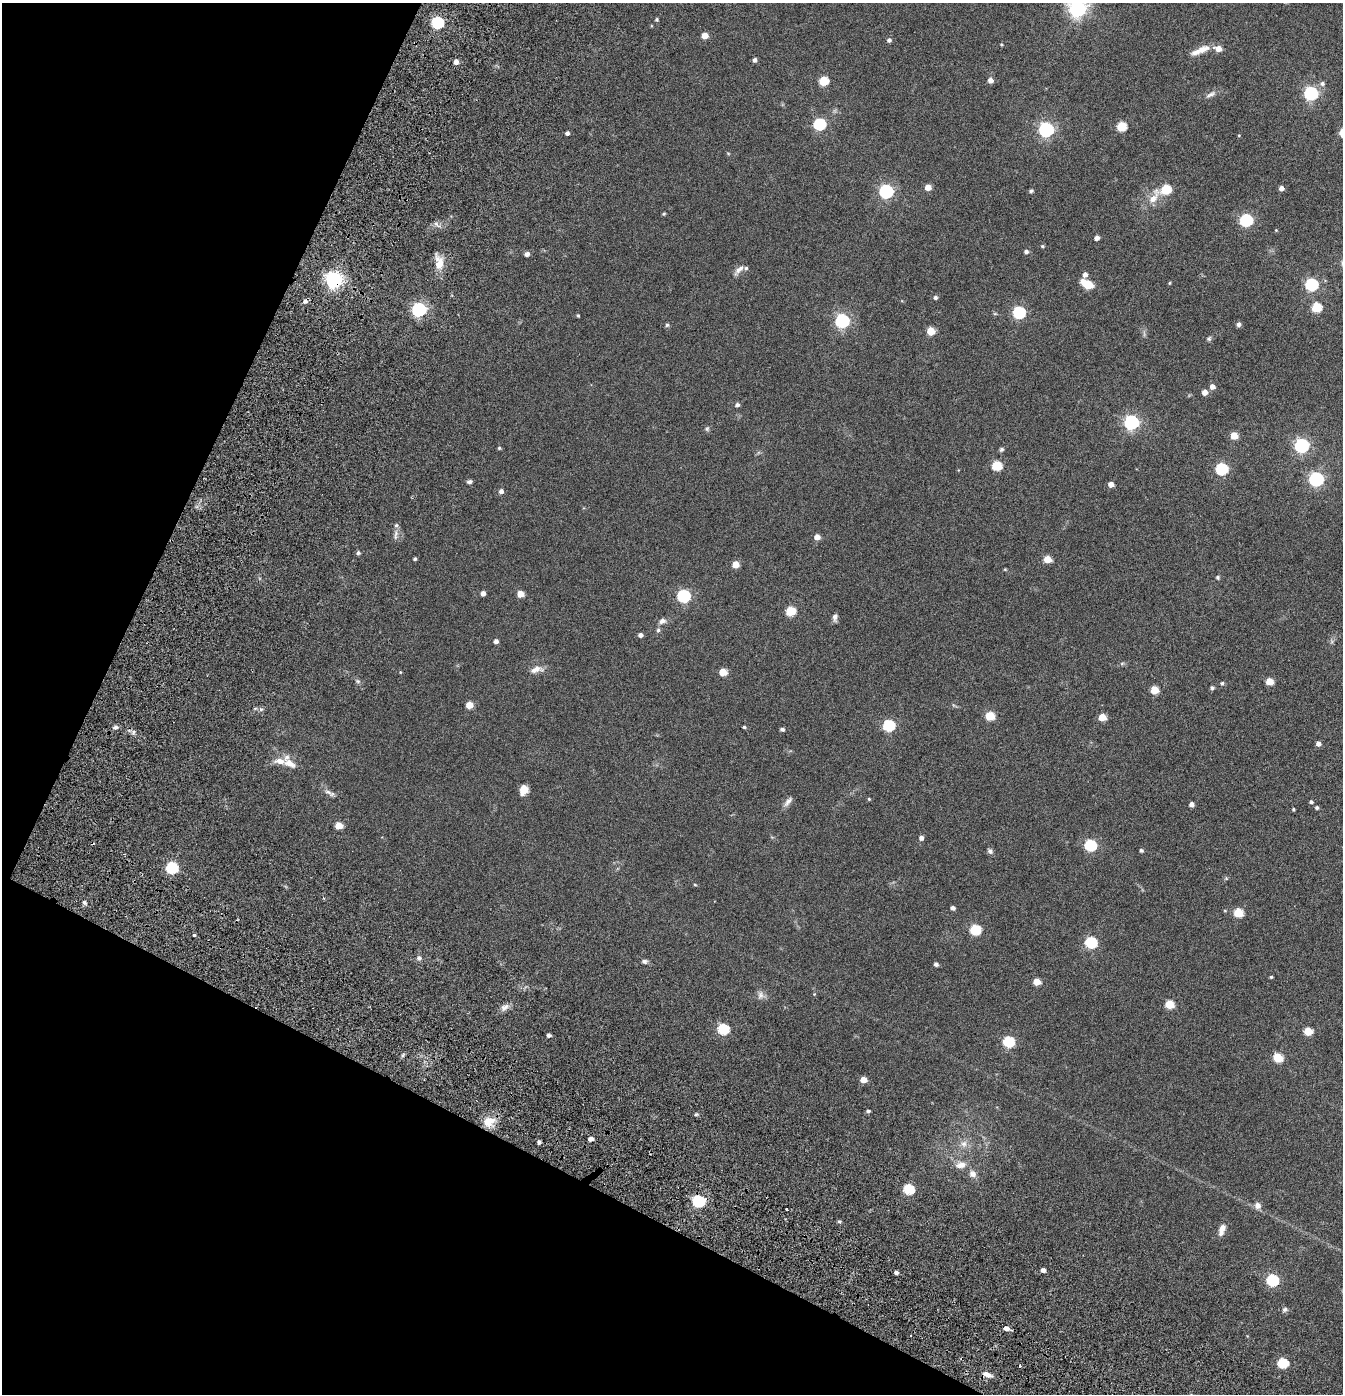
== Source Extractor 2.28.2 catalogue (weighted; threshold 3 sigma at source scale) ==
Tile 9 of 4 x 4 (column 1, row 3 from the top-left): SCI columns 249-1589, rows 1614-3005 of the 6104 x 6079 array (HDU 1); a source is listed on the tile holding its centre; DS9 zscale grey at full resolution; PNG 1345 x 1396 px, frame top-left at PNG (2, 3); no overlay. Shown black and unused: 24% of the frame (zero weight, under 3 of 6 exposures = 11% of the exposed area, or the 3 px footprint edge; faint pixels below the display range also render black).
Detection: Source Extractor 2.28.2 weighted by HDU 2 'WHT'; one run over the whole footprint, this tile lists its part. Background 0.139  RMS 0.011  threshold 0.047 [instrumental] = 3 sigma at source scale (4.09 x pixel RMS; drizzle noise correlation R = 1.36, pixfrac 0.8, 0.05/0.05 arcsec/px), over >= 5 px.
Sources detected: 166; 2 cosmic-ray / hot-pixel residue — not listed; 5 inside a brighter listed object's ellipse — not listed separately; the other 159 listed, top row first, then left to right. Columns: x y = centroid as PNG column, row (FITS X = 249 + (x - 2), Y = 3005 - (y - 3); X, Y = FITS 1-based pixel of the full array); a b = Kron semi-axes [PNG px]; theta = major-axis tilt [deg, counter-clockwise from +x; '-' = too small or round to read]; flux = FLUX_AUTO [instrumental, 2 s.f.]
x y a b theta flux
1077 9 7 7 - 370
657 19 4 4 - 1.3
437 23 6 6 - 110
705 36 5 5 - 11
889 40 5 5 - 2.2
1001 44 4 3 - 0.86
1202 49 19 9 20 9.2
755 60 5 4 - 2.6
456 62 5 4 - 5.5
990 80 5 5 - 5
823 81 6 5 - 33
1322 83 6 6 - 2.5
1311 93 6 6 - 170
1211 94 14 5 28 3.7
819 124 6 6 - 100
1121 126 6 5 - 39
1046 130 6 6 - 220
567 133 4 4 - 2.5
1239 135 4 2 - 0.62
728 153 6 3 -19 0.88
928 187 5 5 - 8.5
1281 188 4 4 - 4.3
1166 189 6 5 - 43
886 191 6 6 - 170
1031 191 4 4 - 1.8
1153 198 26 10 62 13
664 214 4 3 - 1.2
1246 220 6 6 - 120
1276 230 4 3 - 0.72
1097 238 4 4 - 4.5
1042 246 4 4 - 1.1
1026 252 5 4 - 2.6
527 254 5 4 - 3.5
439 263 19 11 -85 11
739 270 17 6 42 4.6
1085 274 5 5 - 3.9
334 280 6 6 - 380
1169 283 4 3 - 0.97
1087 284 10 6 -29 21
1311 285 6 6 - 110
935 297 5 4 - 2.1
1316 307 6 5 - 46
419 309 6 6 - 200
1019 312 6 6 - 110
578 315 4 3 - 1
842 321 6 6 - 170
1238 324 6 5 - 2.2
667 325 5 5 - 1.5
930 331 5 5 - 21
1209 339 7 5 49 1.6
1212 387 5 5 - 4.8
1204 392 5 5 - 6
737 405 5 4 - 2.6
1131 422 6 6 - 210
707 429 7 5 70 1.5
1234 435 5 5 - 16
1301 445 6 6 - 180
499 448 4 4 - 1.1
1001 449 6 5 - 1.6
997 466 6 5 - 43
1221 469 6 6 - 95
1316 479 6 6 - 200
469 482 6 5 - 2.1
1111 484 5 4 - 5.4
501 491 5 5 - 3.2
396 525 5 5 - 1.7
817 537 5 5 - 7.2
358 553 5 4 - 2
415 559 3 3 - 1.5
1048 559 5 5 - 16
735 564 5 5 - 11
1005 569 5 3 - 0.77
1218 577 5 4 - 1.5
483 593 4 4 - 3.9
520 594 5 5 - 12
684 596 6 6 - 130
790 611 6 5 - 40
835 617 9 6 90 3.4
662 621 9 7 19 3.9
658 630 5 5 - 1.7
640 635 5 4 - 3.1
496 641 4 4 - 3.1
1122 663 6 4 19 1.3
536 669 17 7 14 6.6
400 672 5 3 - 0.77
723 672 5 5 - 20
358 681 6 5 - 1.6
1269 681 5 5 - 17
1222 683 5 4 - 1.6
1212 688 5 4 - 1.8
1154 690 5 5 - 19
469 705 5 5 - 15
990 716 5 5 - 33
1102 717 5 5 - 16
888 726 6 6 - 88
115 727 7 5 0 2.3
744 727 3 3 - 1.2
782 729 4 4 - 2.3
1318 744 5 5 - 3.6
289 763 17 9 -27 9.9
524 788 10 8 -30 6
328 792 11 5 -23 3.4
869 799 4 4 - 0.98
788 802 15 6 52 4.1
1311 802 5 4 - 1.6
1191 804 4 4 - 4.2
1317 808 4 4 - 1.8
1293 809 3 3 - 1.1
339 826 5 5 - 17
921 838 6 5 - 2.5
1090 845 6 6 - 89
1141 850 4 4 - 1.8
990 851 8 6 -47 2.3
172 868 6 5 - 100
1226 878 5 4 - 1.1
695 885 5 3 - 0.88
84 902 5 3 - 1.5
953 908 4 4 - 2.8
1238 913 6 5 - 33
975 930 6 5 - 59
194 935 4 3 - 1.3
1091 943 6 6 - 85
419 958 6 6 - 2.8
644 961 7 6 - 2.2
936 964 5 4 - 2.5
1271 977 3 3 - 1.1
1037 982 5 5 - 14
814 994 4 4 - 0.69
760 995 11 8 85 4.2
1169 1004 5 5 - 30
505 1007 11 7 32 4.4
723 1029 6 5 - 68
1308 1031 5 5 - 25
549 1035 4 3 - 2.6
1008 1041 6 5 - 66
1278 1058 6 5 - 36
863 1080 5 4 - 10
868 1111 4 3 - 1.7
696 1114 6 3 19 1.2
489 1122 17 12 28 14
591 1139 4 4 - 5.1
539 1142 4 3 - 2.3
964 1144 9 8 - 4.9
961 1165 14 8 11 7.1
972 1174 10 9 - 4.7
909 1189 6 5 - 66
698 1201 6 5 - 130
1257 1206 10 8 -53 4.5
787 1209 3 3 - 2.4
839 1221 4 4 - 1.6
1222 1230 14 7 70 6.7
1043 1270 4 4 - 4.3
896 1272 4 4 - 2.8
1272 1280 6 5 - 97
1285 1309 7 6 - 2
1006 1328 5 4 - 5.6
1282 1363 6 5 - 56
1020 1366 3 3 - 3.3
987 1374 10 6 -20 6.3
Overlapping masked pixels (flux is a lower limit): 1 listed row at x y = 334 280
Isophote crosses this tile's border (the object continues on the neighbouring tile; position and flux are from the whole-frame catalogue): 1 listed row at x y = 1077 9